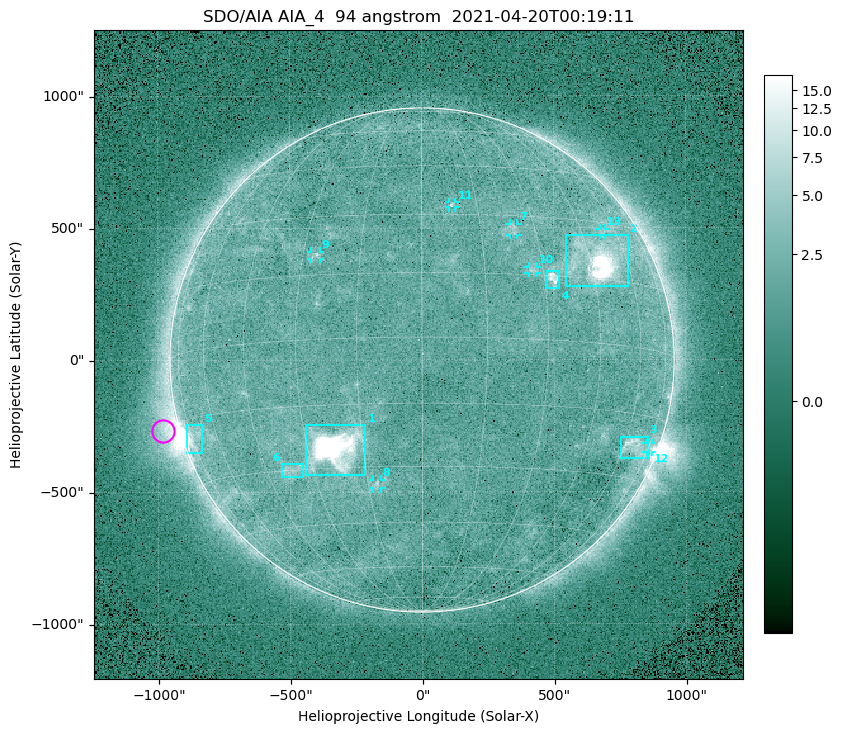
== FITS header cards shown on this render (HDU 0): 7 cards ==
TELESCOP= 'SDO/AIA '
INSTRUME= 'AIA_4   '
WAVELNTH=                   94
WAVEUNIT= 'angstrom'
DATE-OBS= '2021-04-20T00:19:11.14'
CTYPE1  = 'HPLN-TAN'
CTYPE2  = 'HPLT-TAN'

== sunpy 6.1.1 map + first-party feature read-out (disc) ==
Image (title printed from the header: SDO/AIA AIA_4  94 angstrom  2021-04-20T00:19:11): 512 x 512 px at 4.8 arcsec/px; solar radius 955 arcsec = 199 px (full disc in frame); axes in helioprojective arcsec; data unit not stated in the header (colour bar unlabelled)
Orientation: roll -0.137 deg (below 1 deg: not rotated)
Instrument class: DISC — disc imager (sunpy class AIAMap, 94 A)
Bright regions (active regions / flare kernels): reference = the median radial profile (limb darkening/brightening removed); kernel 5 px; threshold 5 sigma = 2.43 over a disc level ~1.72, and >= 1.15x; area >= 9 px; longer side >= 5 px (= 24 arcsec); searched inside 0.97 R_sun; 13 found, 13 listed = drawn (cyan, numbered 1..; 7 of them under ~33 arcsec drawn as corner ticks so the feature stays visible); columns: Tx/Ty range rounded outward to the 10 arcsec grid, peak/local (2 s.f.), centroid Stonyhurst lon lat
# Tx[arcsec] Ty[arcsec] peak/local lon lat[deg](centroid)
1 -440..-210 -440..-240 756 -22 -25
2 540..780 280..470 35 +47 +20
3 750..860 -380..-290 4.3 +66 -22
4 470..520 270..340 6.1 +32 +14
5 -900..-830 -350..-240 7.1 -73 -19
6 -540..-450 -440..-390 3 -37 -30
7 330..370 470..520 2.8 +24 +26
8 -190..-160 -490..-450 3.3 -13 -34
9 -420..-380 380..410 3.2 -27 +20
10 400..440 330..360 2.9 +27 +16
11 100..130 580..600 2.9 +8 +33
12 850..870 -350..-310 2.8 +75 -22
13 670..700 470..500 2.6 +54 +27
Off-limb structures (1.02-1.3 R_sun): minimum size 50 px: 5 found; the strongest spans PA ~90..115 deg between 1.02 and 1.21 R_sun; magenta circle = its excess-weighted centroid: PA ~105 deg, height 1.06 R_sun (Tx ~-980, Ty ~-270 arcsec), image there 4.9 x the reference